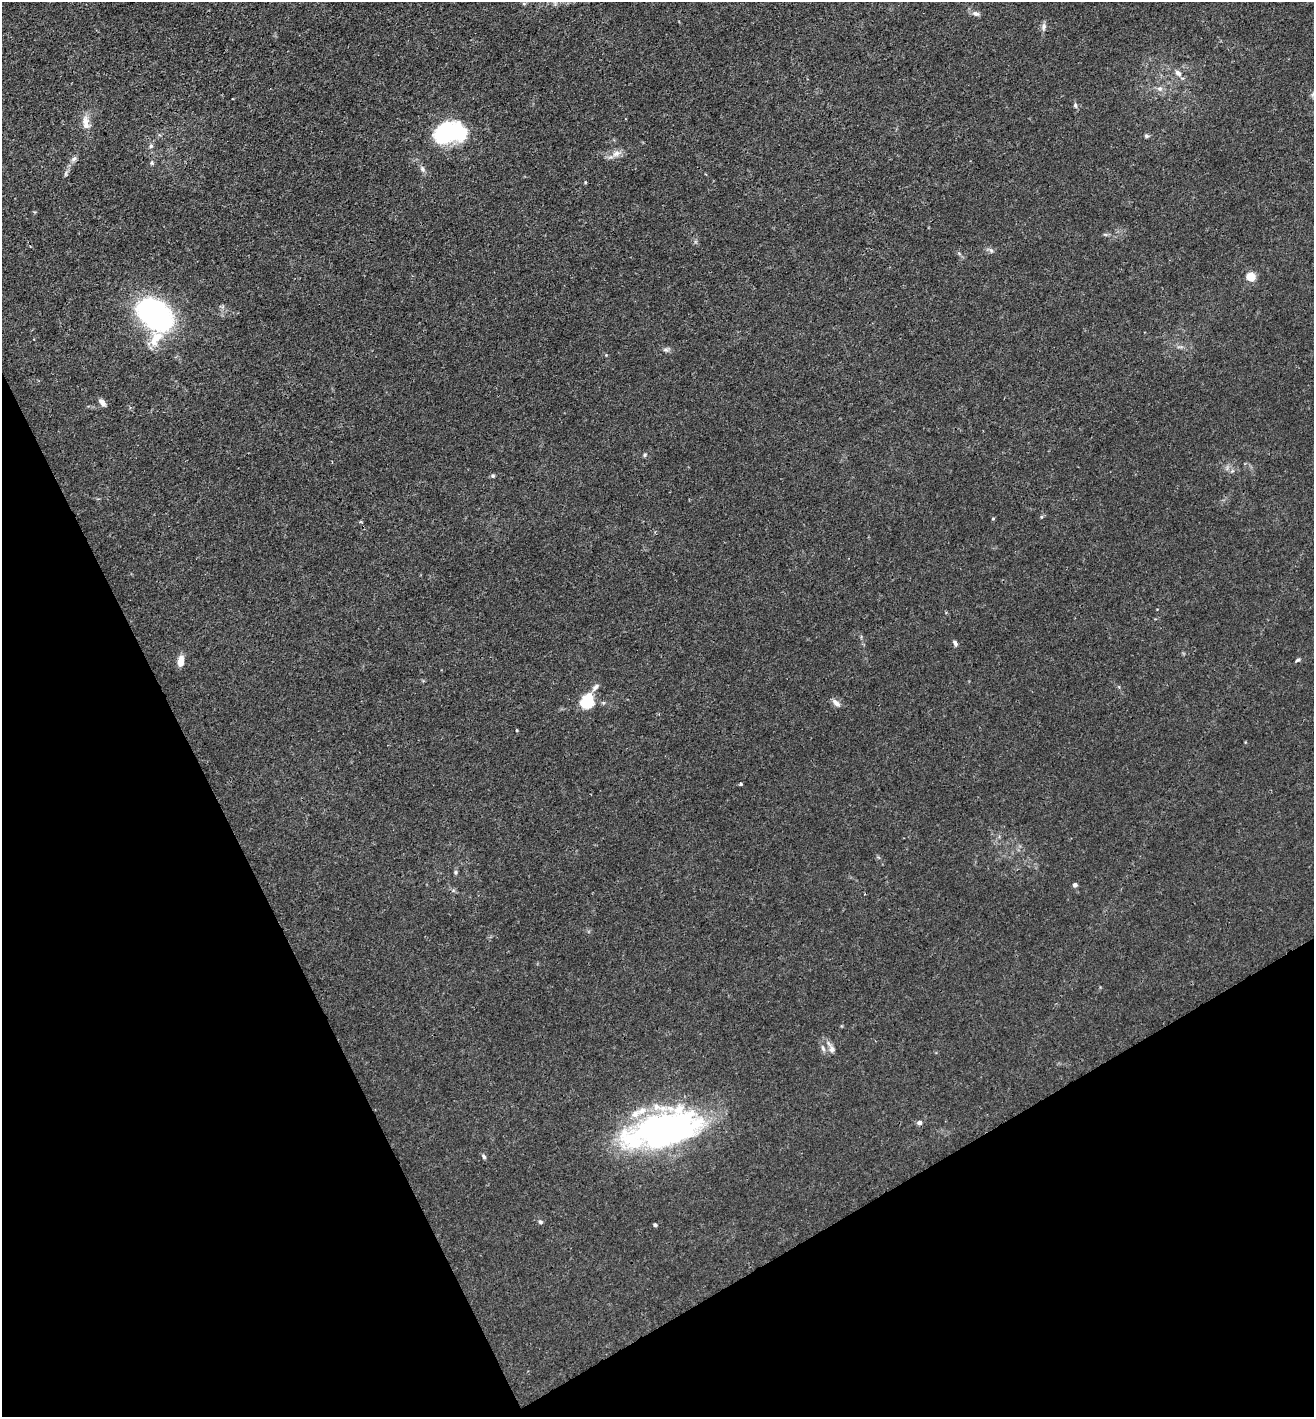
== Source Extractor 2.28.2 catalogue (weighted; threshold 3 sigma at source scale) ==
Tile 14 of 4 x 4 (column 2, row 4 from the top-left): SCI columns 1511-2822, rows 82-1496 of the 5777 x 5823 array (HDU 1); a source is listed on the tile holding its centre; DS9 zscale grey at full resolution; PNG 1316 x 1419 px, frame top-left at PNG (2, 2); no overlay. Shown black and unused: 25% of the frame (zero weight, under 3 of 4 exposures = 7% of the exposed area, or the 3 px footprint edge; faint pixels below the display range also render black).
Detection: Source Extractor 2.28.2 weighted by HDU 2 'WHT'; one run over the whole footprint, this tile lists its part. Background 0.027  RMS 0.003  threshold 0.0137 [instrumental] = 3 sigma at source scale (4.5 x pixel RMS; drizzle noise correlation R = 1.50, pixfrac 1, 0.05/0.05 arcsec/px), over >= 5 px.
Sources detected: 50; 5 inside a brighter object's white glare — not listed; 5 inside a brighter listed object's ellipse — not listed separately; the other 40 listed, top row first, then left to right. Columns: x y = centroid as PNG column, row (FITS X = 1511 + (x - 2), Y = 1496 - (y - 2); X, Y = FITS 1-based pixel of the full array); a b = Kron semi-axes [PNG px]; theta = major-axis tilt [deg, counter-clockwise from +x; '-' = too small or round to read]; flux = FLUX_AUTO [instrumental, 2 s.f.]
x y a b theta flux
976 14 10 6 -21 1.1
1043 27 11 6 84 1.1
1178 73 11 6 -45 1.4
1160 89 9 6 -7 1
1075 105 8 5 -64 0.74
86 123 19 8 -85 3.2
1146 136 6 5 - 0.5
444 137 26 22 -76 17
151 146 6 6 - 0.66
616 154 13 8 22 2.1
74 159 8 5 20 0.85
152 163 6 5 - 0.53
422 169 9 6 -69 1
66 173 7 4 90 0.53
991 250 7 4 -19 0.63
1251 277 5 5 - 15
152 312 43 34 -39 47
666 350 8 5 -6 0.8
102 402 11 6 -52 1.3
645 455 6 5 - 0.45
1232 471 6 5 - 0.54
493 476 6 4 21 0.5
1041 517 5 3 - 0.36
993 518 5 3 - 0.28
955 643 8 4 -68 0.79
1298 660 7 4 27 0.48
181 661 12 7 83 3
595 687 12 5 48 1.1
589 702 18 9 20 8.2
836 703 12 6 -43 1.4
516 730 5 3 - 0.25
741 784 3 3 - 0.7
456 872 6 5 - 0.45
1075 885 4 4 - 1.1
832 1049 12 8 -61 1.5
919 1122 6 5 - 0.99
667 1128 71 37 16 100
484 1157 7 5 -52 0.58
540 1222 6 5 - 0.58
655 1225 4 3 - 0.53